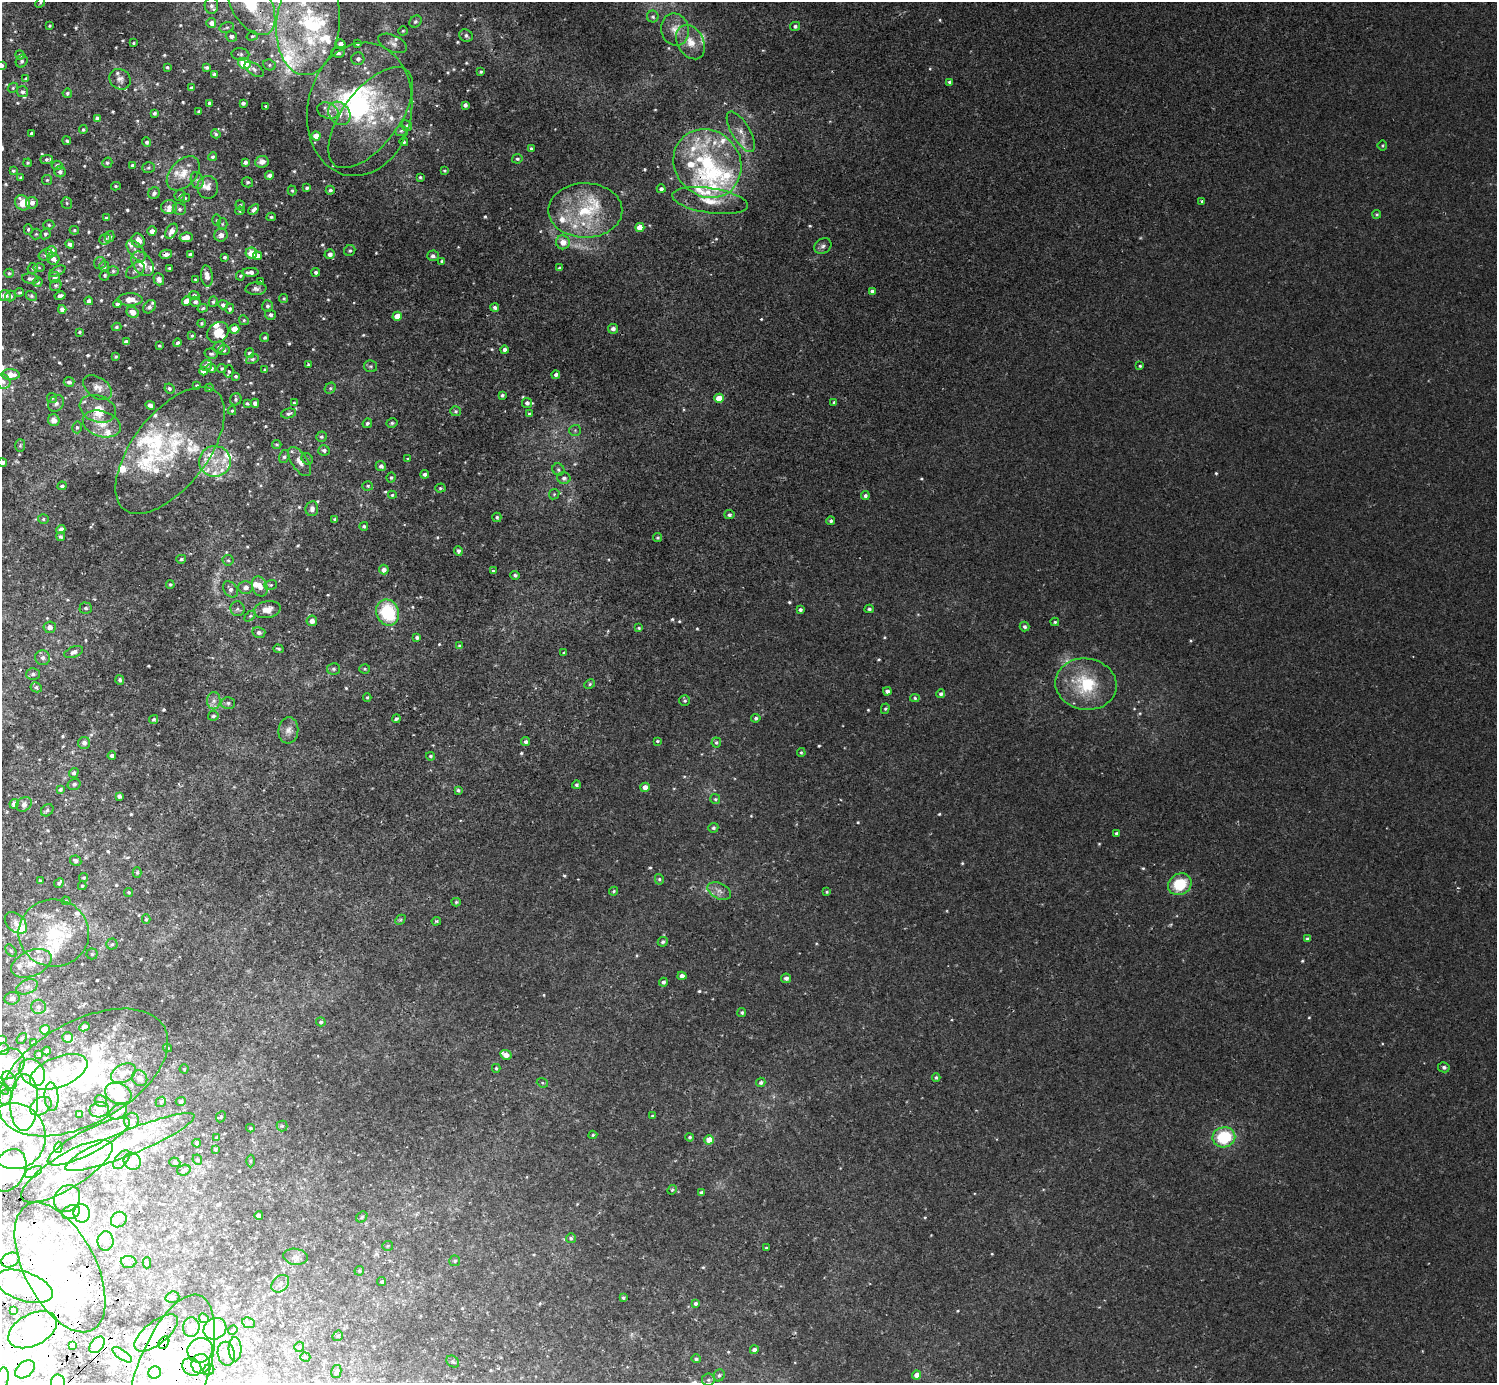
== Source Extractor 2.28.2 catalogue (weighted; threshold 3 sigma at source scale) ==
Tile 7 of 4 x 4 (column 3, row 2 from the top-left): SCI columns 3034-4528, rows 2967-4347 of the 6070 x 6071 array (HDU 1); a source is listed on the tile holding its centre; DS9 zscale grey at full resolution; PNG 1499 x 1385 px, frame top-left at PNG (2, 2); each listed source drawn as its Kron ellipse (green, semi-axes under 4 px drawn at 4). Shown black and unused: <1% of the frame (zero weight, under 2 of 3 exposures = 3% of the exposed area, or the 3 px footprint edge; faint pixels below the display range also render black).
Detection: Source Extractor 2.28.2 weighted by HDU 2 'WHT'; one run over the whole footprint, this tile lists its part. Background 0.00212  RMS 0.0043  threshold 0.0192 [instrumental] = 3 sigma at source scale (4.5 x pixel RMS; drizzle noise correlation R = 1.50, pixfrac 1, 0.05/0.05 arcsec/px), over >= 5 px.
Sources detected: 816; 5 too faint to see at this stretch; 40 inside a brighter object's white glare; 1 cosmic-ray / hot-pixel residue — neither listed nor drawn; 116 inside a brighter listed object's ellipse — not listed separately; of the other 654, all 500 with FLUX_AUTO >= 0.505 (the completeness limit of this list) listed and drawn (154 fainter detections not listed), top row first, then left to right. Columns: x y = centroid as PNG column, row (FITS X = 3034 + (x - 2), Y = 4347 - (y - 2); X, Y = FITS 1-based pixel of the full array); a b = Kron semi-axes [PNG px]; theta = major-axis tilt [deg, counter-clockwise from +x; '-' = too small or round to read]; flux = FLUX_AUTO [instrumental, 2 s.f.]
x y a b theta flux
40 3 6 3 46 0.53
251 4 35 19 -60 22
211 6 8 7 - 1.5
653 17 6 6 - 0.94
415 22 6 5 - 0.94
211 23 5 5 - 2
308 23 52 31 84 50
50 26 3 3 - 0.53
795 26 5 4 - 1
227 27 7 5 16 0.79
675 29 16 13 -78 4.5
403 31 5 4 - 0.56
466 35 7 6 - 1.1
231 36 6 5 - 1.3
252 36 6 4 16 0.62
691 42 18 13 -61 5.5
133 43 3 3 - 0.53
393 43 15 8 -25 2.2
341 44 5 4 - 1.8
357 44 4 3 - 0.56
338 53 7 5 -8 1
240 54 9 6 -10 1
20 55 4 4 - 0.96
358 59 6 6 - 1.3
22 61 6 5 - 1.1
244 63 6 5 - 14
2 65 4 3 - 0.87
269 65 6 5 - 0.93
167 67 3 3 - 0.64
207 67 4 3 - 0.83
254 69 11 5 -33 1.4
481 72 3 3 - 0.61
214 74 4 3 - 0.91
26 79 4 4 - 0.73
120 79 11 9 -38 2
950 82 4 4 - 1.4
13 88 5 4 - 0.6
192 88 4 4 - 1.3
22 92 6 5 - 0.93
67 93 5 4 - 0.74
210 103 3 3 - 1.2
243 103 4 3 - 1
465 105 4 4 - 1.2
266 107 3 3 - 0.99
360 109 67 52 79 70
199 111 3 3 - 0.61
328 111 11 7 -21 2.3
154 113 4 4 - 0.84
339 113 12 10 -53 4.4
97 118 4 3 - 1.1
371 118 59 28 53 28
407 126 5 5 - 0.86
83 130 4 4 - 0.72
401 131 6 5 - 0.78
741 132 23 9 -59 4.2
31 133 4 3 - 0.8
216 134 5 4 - 0.71
316 136 4 4 - 4.1
67 141 4 4 - 0.69
146 142 5 4 - 0.97
404 142 4 4 - 0.71
1382 146 5 5 - 0.51
531 149 3 3 - 0.71
212 157 4 4 - 0.7
46 159 6 4 1 0.79
517 159 5 4 - 0.75
245 162 4 4 - 1.2
262 162 7 6 - 1.5
28 163 4 3 - 0.52
107 163 5 5 - 0.73
707 163 36 32 -48 38
57 165 5 5 - 0.86
132 165 3 3 - 0.79
149 168 6 5 - 0.79
13 171 4 3 - 0.64
444 171 4 4 - 0.53
60 172 5 5 - 1.3
183 173 20 13 47 6.4
269 175 4 4 - 1.5
21 177 3 3 - 0.55
420 177 4 3 - 0.66
47 180 5 5 - 0.59
197 180 8 6 -74 1.2
247 182 6 5 - 0.69
116 186 5 4 - 0.56
208 187 11 10 - 3.3
307 188 4 3 - 0.95
661 189 4 4 - 1.2
292 190 5 4 - 0.57
330 190 4 4 - 0.83
154 193 6 5 - 1.2
180 195 5 5 - 0.86
185 198 5 4 - 0.7
710 201 38 12 -9 9.3
1202 201 3 3 - 0.82
23 203 8 7 - 6.6
32 203 6 6 - 2.1
67 203 6 5 - 0.66
240 205 5 4 - 0.75
169 207 8 7 - 2.1
180 209 7 6 - 1.1
254 209 6 4 42 1.2
585 210 37 27 0 28
240 211 4 4 - 0.52
1377 214 4 4 - 0.57
271 217 4 4 - 0.62
106 218 3 3 - 0.72
217 220 5 4 - 0.52
222 224 5 5 - 0.64
49 225 5 5 - 0.7
640 227 4 4 - 5.7
28 229 5 4 - 0.62
74 230 5 4 - 0.6
152 231 5 4 - 2.3
171 231 8 5 56 2.6
36 234 5 5 - 0.6
45 234 6 5 - 0.89
221 235 7 6 - 2.4
110 237 6 4 74 1.1
186 237 7 5 10 3.6
105 239 6 5 - 0.9
138 241 7 6 - 3.8
563 242 7 7 - 4
70 244 4 4 - 1.3
823 246 9 7 37 1.3
350 250 6 5 - 0.79
51 251 5 5 - 3.8
136 251 12 6 -51 2.3
251 253 6 5 - 5.7
166 254 6 4 12 1.6
330 254 5 5 - 1.8
46 255 7 5 16 0.96
190 255 4 4 - 1.7
257 256 4 4 - 2.5
433 256 6 5 - 1.2
225 257 3 3 - 0.76
53 259 6 6 - 1.7
442 261 4 3 - 0.91
100 263 6 6 - 0.76
143 264 14 9 -52 6.1
104 267 5 5 - 0.8
33 268 5 5 - 0.84
39 268 6 4 -1 0.55
169 268 3 3 - 0.6
559 268 4 3 - 0.81
135 270 10 6 37 1.7
57 271 8 4 25 0.89
113 271 6 5 - 0.8
250 272 8 4 2 1.9
316 272 4 4 - 0.99
9 273 4 4 - 0.61
105 275 5 5 - 0.7
207 276 10 6 -83 3
240 276 5 4 - 0.51
55 277 5 5 - 1.5
30 279 8 5 -9 1.2
159 279 6 5 - 2
195 279 3 3 - 0.58
38 282 5 4 - 0.75
260 282 3 3 - 0.73
56 285 6 5 - 0.78
256 289 10 6 5 1.3
872 291 4 4 - 1.4
20 292 4 4 - 0.53
5 295 5 5 - 2.1
194 295 5 4 - 0.89
10 296 5 5 - 0.96
32 296 6 4 -32 0.69
60 296 5 3 - 1.2
284 299 4 4 - 0.52
130 300 12 6 -1 4.8
89 301 4 4 - 1.3
187 301 5 4 - 4
195 302 5 5 - 1.1
213 302 5 4 - 0.71
117 304 4 4 - 1.2
223 305 5 4 - 1.2
267 306 6 5 - 1.1
149 307 7 5 50 1.3
495 307 4 4 - 1.1
203 308 5 4 - 0.66
62 309 4 4 - 1.8
230 309 5 4 - 0.82
133 312 6 5 - 3.1
270 315 5 5 - 1.1
397 316 4 4 - 4.4
244 320 5 4 - 0.56
201 323 4 4 - 0.59
116 327 5 4 - 0.64
235 329 5 4 - 6
613 329 5 5 - 1.7
79 332 4 3 - 0.51
218 332 11 9 42 6.4
192 336 3 3 - 0.52
265 338 5 4 - 0.64
126 342 4 4 - 1.7
177 343 4 3 - 0.78
159 346 3 3 - 0.56
219 347 6 5 - 1.2
224 350 6 5 - 0.85
504 350 4 4 - 1.2
249 353 5 4 - 0.97
211 354 6 5 - 0.95
116 357 3 3 - 0.56
252 359 7 4 26 0.82
206 365 6 5 - 1.1
308 365 3 3 - 0.54
371 366 6 6 - 0.79
1140 366 3 3 - 0.63
211 368 5 4 - 1.3
222 368 5 4 - 0.68
265 370 4 3 - 0.52
203 371 4 4 - 2
229 371 6 4 76 0.8
11 375 9 5 -1 4.4
556 375 4 4 - 1.2
236 376 4 3 - 0.7
3 381 8 7 - 1.6
69 382 5 5 - 1.3
197 386 3 3 - 0.63
98 388 16 10 -35 3.1
209 388 4 4 - 0.67
330 388 6 5 - 0.79
169 389 5 4 - 0.93
502 395 3 3 - 0.74
52 398 5 5 - 0.62
719 398 4 4 - 6.3
236 399 6 5 - 0.85
834 402 3 3 - 0.57
56 403 9 7 51 1.5
247 403 4 3 - 0.67
255 403 4 4 - 1.4
294 403 4 3 - 0.55
527 403 5 5 - 1.5
150 405 5 4 - 1.8
98 409 18 13 -21 6
232 411 4 4 - 0.53
456 411 5 5 - 0.71
289 413 8 4 13 1.1
529 414 4 4 - 0.82
54 420 6 5 - 2.6
367 423 5 4 - 0.86
392 423 5 4 - 0.78
102 424 19 12 -18 6.8
77 427 6 5 - 0.85
575 430 6 5 - 0.68
321 437 5 5 - 0.71
277 444 5 3 - 0.54
20 446 6 5 - 0.65
170 450 75 37 52 44
324 450 6 5 - 1.2
284 457 6 5 - 0.95
307 459 6 5 - 0.61
408 459 4 3 - 0.54
215 461 16 15 - 8.5
299 461 17 8 -55 3.3
3 463 4 4 - 1.4
381 466 5 5 - 1.3
558 469 6 5 - 0.89
425 474 4 4 - 1.3
391 477 5 4 - 0.69
564 478 6 6 - 1.3
62 486 4 4 - 0.89
368 486 5 4 - 0.61
440 488 5 4 - 0.66
554 494 5 4 - 0.57
392 495 4 4 - 0.59
865 496 4 4 - 1.2
312 509 7 6 - 1.7
729 515 5 4 - 1
497 517 5 4 - 0.84
43 519 5 4 - 0.63
335 519 4 4 - 0.59
831 521 4 4 - 0.97
364 526 4 4 - 0.76
61 530 5 4 - 2.5
61 537 4 4 - 0.96
657 538 4 4 - 0.54
458 551 5 4 - 1
181 559 5 4 - 0.72
228 560 5 5 - 0.7
384 570 5 5 - 1.8
493 570 4 3 - 0.51
515 575 4 4 - 0.79
170 584 4 4 - 0.59
271 585 6 5 - 0.67
260 586 10 7 -66 3.3
246 587 7 6 - 2
230 589 9 6 -51 1.6
86 608 6 5 - 1
237 609 7 7 - 1.1
869 609 4 4 - 0.81
267 610 13 8 11 4.3
800 610 4 3 - 1
388 613 13 11 -67 24
250 616 6 4 44 0.66
312 621 5 5 - 2.6
1055 622 4 3 - 0.56
50 627 6 6 - 2.2
1024 627 5 4 - 0.91
639 628 4 3 - 0.6
259 633 6 5 - 1.4
417 637 4 3 - 0.99
460 646 4 4 - 0.79
278 649 5 3 - 0.61
74 652 10 5 22 1.9
564 653 4 2 - 0.51
43 658 7 7 - 1.8
334 669 6 5 - 0.86
365 669 5 4 - 0.65
33 674 6 6 - 1.1
120 680 5 4 - 0.85
590 684 5 4 - 0.6
1086 684 31 25 -10 24
36 687 6 5 - 0.81
887 691 4 4 - 1.7
941 694 4 4 - 1.1
367 697 4 3 - 0.51
915 698 4 4 - 0.55
214 701 9 6 88 1.8
685 701 5 5 - 0.72
228 703 6 6 - 0.98
885 709 5 4 - 0.58
213 716 5 4 - 0.83
756 718 5 4 - 0.9
154 719 5 4 - 0.7
396 719 4 3 - 1
288 730 13 10 84 2.7
657 741 4 4 - 0.56
525 742 4 4 - 1.1
716 742 5 5 - 0.79
84 743 6 6 - 1.4
801 753 4 4 - 0.52
112 756 4 4 - 1.3
430 756 4 4 - 0.59
74 773 5 4 - 1.2
74 784 6 5 - 0.96
576 785 4 4 - 0.82
645 787 5 4 - 3
60 789 4 3 - 0.77
458 790 4 3 - 0.7
119 796 4 4 - 1.2
715 799 5 5 - 0.59
14 804 5 4 - 1.5
24 804 8 6 40 1.3
47 810 7 5 44 0.75
713 828 5 5 - 0.83
1117 833 4 3 - 1.1
76 861 6 5 - 1.2
137 872 5 4 - 0.68
84 878 4 4 - 0.66
659 879 5 4 - 0.58
40 881 4 3 - 0.72
59 883 5 4 - 0.88
1180 884 12 10 33 14
82 886 4 4 - 0.55
613 891 5 3 - 0.54
719 891 12 7 -26 2.4
129 892 4 4 - 0.64
827 892 4 4 - 0.54
66 901 4 3 - 0.77
456 902 4 4 - 0.61
146 919 5 4 - 0.56
400 920 6 4 43 0.7
436 921 5 3 - 0.58
16 923 13 8 -42 2.2
54 933 35 34 - 29
1308 939 4 4 - 1.4
663 942 5 4 - 0.91
112 944 5 5 - 0.77
11 951 7 4 -52 0.61
92 954 5 5 - 0.8
31 963 21 12 23 7
682 976 4 4 - 2
786 978 5 4 - 1.4
663 982 4 4 - 1.1
27 987 11 6 23 2
12 998 7 6 - 1.7
38 1007 7 7 - 1.5
742 1012 4 4 - 0.75
321 1022 5 4 - 0.86
84 1027 5 4 - 1.1
45 1030 5 5 - 7.1
67 1037 5 5 - 3.1
22 1038 6 3 52 0.51
2 1040 4 3 - 1.1
33 1043 4 3 - 0.76
168 1048 4 3 - 0.63
3 1049 6 5 - 1.1
47 1051 4 4 - 2
39 1054 4 3 - 0.61
506 1055 6 4 -28 2.5
8 1064 17 14 38 11
1444 1067 6 5 - 1.1
496 1068 4 4 - 0.57
184 1069 4 4 - 0.53
32 1072 15 11 -50 29
59 1072 30 15 22 18
83 1072 93 51 29 85
123 1073 13 8 29 3.7
140 1078 8 7 - 2.2
936 1078 4 3 - 0.68
9 1080 9 6 -58 1.5
761 1082 5 4 - 1.1
542 1083 6 4 -21 0.52
2 1089 8 4 -41 0.71
118 1093 14 10 -22 16
6 1097 8 6 60 1.3
52 1097 14 7 -87 2.5
101 1101 6 5 - 0.83
24 1102 28 14 87 11
161 1102 5 4 - 0.58
181 1102 5 4 - 1.1
41 1106 12 8 34 2.5
99 1110 10 7 11 2.1
118 1112 9 6 32 2.1
79 1114 4 3 - 1.1
653 1116 3 3 - 0.67
221 1117 6 4 65 0.62
132 1121 8 7 - 2.4
282 1126 5 5 - 0.72
250 1128 4 3 - 0.51
593 1135 4 4 - 0.56
14 1136 33 31 -74 25
690 1137 4 4 - 0.73
1224 1137 11 10 - 20
217 1138 4 4 - 1.2
709 1140 4 4 - 6.5
89 1142 46 12 27 10
130 1142 70 12 22 22
197 1143 4 4 - 0.79
58 1147 5 3 - 0.62
215 1149 3 3 - 0.58
121 1160 11 6 52 1.3
197 1160 5 4 - 0.58
132 1161 9 8 - 2.4
250 1161 6 4 -89 0.54
175 1162 5 4 - 0.93
9 1170 22 16 62 19
184 1170 7 5 18 0.86
67 1171 52 17 32 15
33 1172 9 5 25 1.1
672 1190 5 4 - 0.54
701 1192 3 3 - 1.1
67 1199 14 12 51 4.1
71 1212 9 6 26 2.1
82 1213 9 8 - 18
259 1215 4 4 - 1.5
362 1217 6 5 - 0.74
119 1220 8 7 - 1.7
571 1238 5 5 - 0.61
106 1241 9 8 - 2
388 1246 5 5 - 0.61
766 1248 3 3 - 0.72
296 1257 12 8 -8 1.9
10 1260 9 7 28 2
455 1261 5 5 - 0.74
128 1262 8 6 -4 1.1
147 1263 6 4 89 0.7
60 1267 70 36 -63 61
359 1271 5 4 - 0.66
382 1282 4 4 - 0.76
280 1284 10 7 44 1.7
24 1286 30 14 -19 36
172 1297 7 5 18 1.4
623 1298 3 3 - 0.67
695 1303 4 4 - 1.1
14 1311 3 3 - 0.67
204 1318 5 4 - 0.62
248 1323 6 5 - 0.97
191 1327 10 8 82 2.3
215 1329 12 10 34 23
33 1330 26 16 28 13
233 1330 5 4 - 0.51
156 1333 26 11 38 9.4
338 1336 6 4 44 0.57
164 1342 7 5 59 4.1
73 1345 4 2 - 0.73
97 1345 9 6 51 5
299 1347 5 5 - 0.69
235 1349 12 6 -89 2.1
200 1350 13 12 - 5.6
754 1350 4 4 - 1.5
226 1354 12 8 -80 2.4
122 1355 11 4 -34 1.1
305 1357 5 4 - 0.69
696 1359 4 4 - 0.87
453 1361 7 5 -36 0.75
201 1364 10 9 - 3.1
192 1367 10 8 -37 3.3
25 1369 11 7 38 3.1
209 1370 6 5 - 1.6
336 1372 7 5 78 1.4
155 1373 6 6 - 1.4
719 1375 6 5 - 0.89
917 1375 4 4 - 3.4
170 1378 88 35 70 65
2 1379 11 7 76 2.7
708 1380 6 6 - 1
58 1382 8 7 - 1.5
Overlapping masked pixels (flux is a lower limit): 7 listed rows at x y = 251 4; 166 254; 60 1267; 24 1286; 156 1333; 164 1342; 170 1378
Isophote crosses this tile's border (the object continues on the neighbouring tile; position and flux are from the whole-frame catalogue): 13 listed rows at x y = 251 4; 308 23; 2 65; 3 381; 3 463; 2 1040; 8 1064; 2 1089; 9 1170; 24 1286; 170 1378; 2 1379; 58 1382